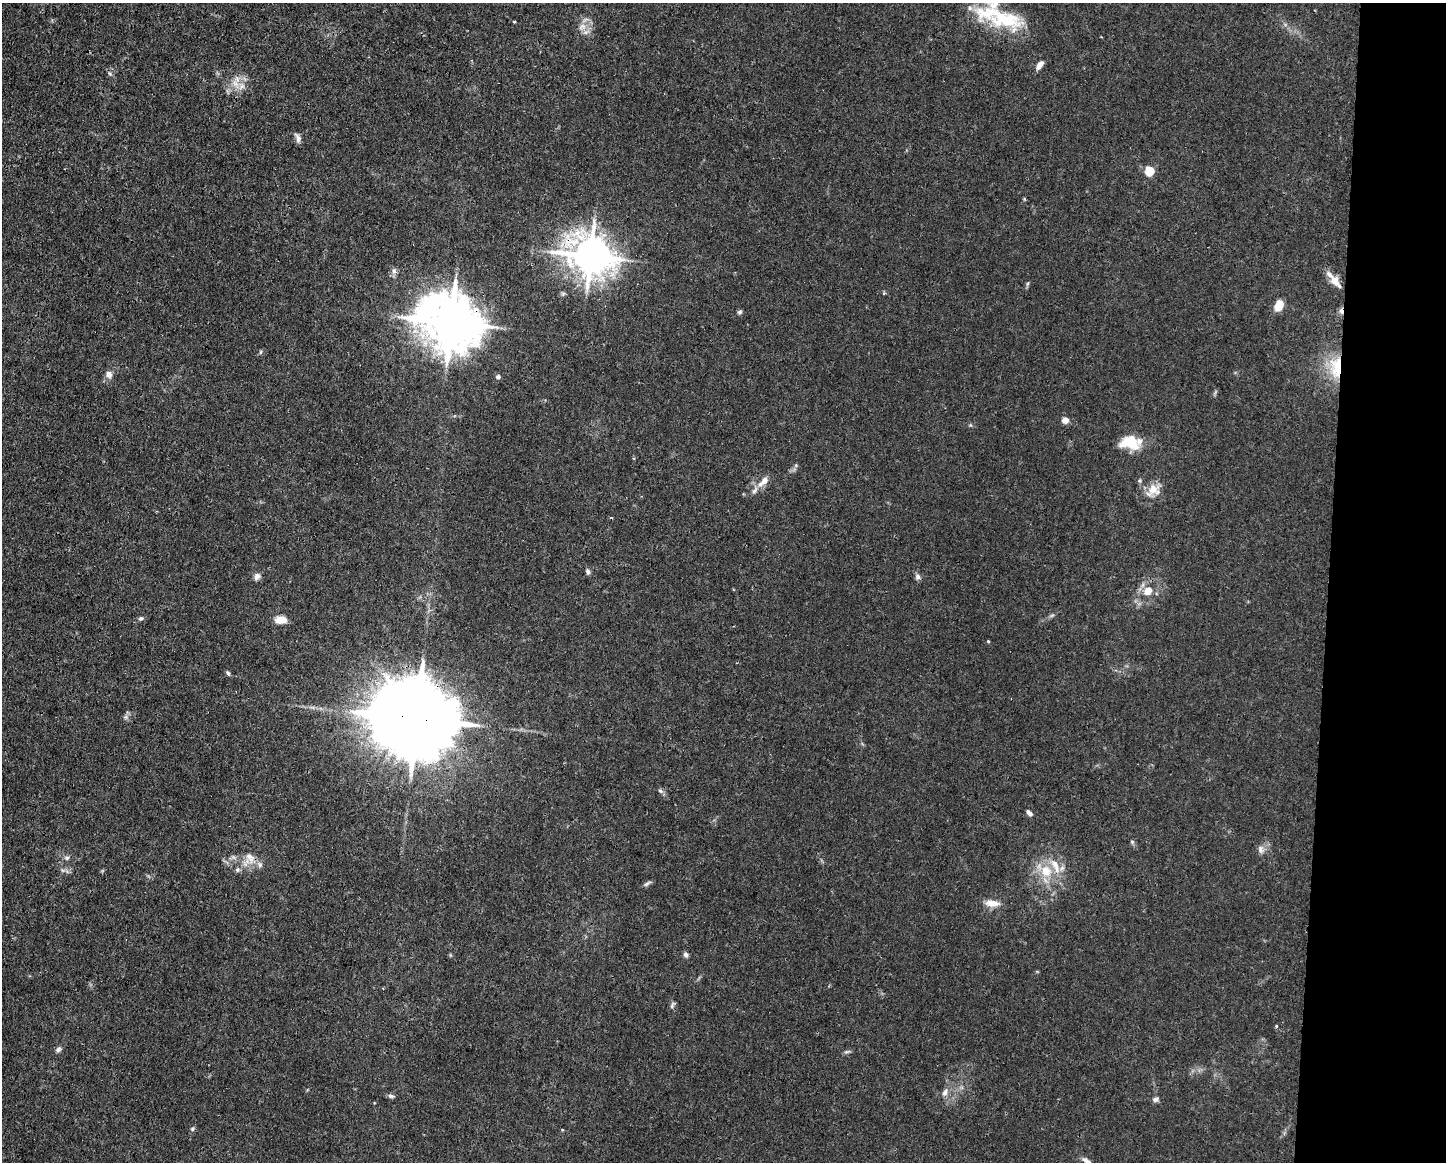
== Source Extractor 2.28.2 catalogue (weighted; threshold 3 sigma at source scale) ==
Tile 9 of 3 x 4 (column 3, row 3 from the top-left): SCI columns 3001-4444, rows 1161-2320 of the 4667 x 4639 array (HDU 1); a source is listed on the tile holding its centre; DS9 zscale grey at full resolution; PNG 1448 x 1164 px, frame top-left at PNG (2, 3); no overlay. Shown black and unused: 8% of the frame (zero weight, under 3 of 4 exposures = <1% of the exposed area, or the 3 px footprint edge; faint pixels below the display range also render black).
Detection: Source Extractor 2.28.2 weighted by HDU 2 'WHT'; one run over the whole footprint, this tile lists its part. Background 0.0157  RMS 0.0024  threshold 0.0109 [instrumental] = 3 sigma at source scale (4.5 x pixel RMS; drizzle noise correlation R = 1.50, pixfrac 1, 0.05/0.05 arcsec/px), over >= 5 px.
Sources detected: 62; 1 cosmic-ray / hot-pixel residue — not listed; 6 inside a brighter listed object's ellipse — not listed separately; the other 55 listed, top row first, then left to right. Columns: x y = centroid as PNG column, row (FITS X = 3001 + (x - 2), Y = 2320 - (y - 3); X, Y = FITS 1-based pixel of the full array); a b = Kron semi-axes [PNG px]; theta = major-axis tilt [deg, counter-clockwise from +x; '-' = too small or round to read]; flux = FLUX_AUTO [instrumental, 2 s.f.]
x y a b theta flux
1005 19 48 22 -13 16
514 22 4 3 - 0.2
582 27 12 9 36 2.1
1039 65 9 5 55 1.7
110 73 7 5 -53 0.51
241 86 12 7 60 1.7
298 138 14 6 -70 0.95
1149 171 5 5 - 13
590 256 13 11 -29 680
394 271 9 6 -89 0.84
1335 281 16 8 -52 3
1027 284 6 4 71 0.37
563 294 6 6 - 0.43
1279 305 9 6 65 5.3
740 312 6 5 - 0.52
451 322 17 14 -26 1400
260 352 6 3 70 0.3
1336 367 31 17 -89 9.5
109 374 9 8 - 1.3
498 377 6 6 - 0.49
1065 420 7 6 - 1.6
1130 443 25 15 -9 6.5
764 481 18 8 45 2.2
1153 490 19 14 32 3.8
588 571 8 5 -78 0.6
257 576 10 7 67 0.94
918 577 7 7 - 0.8
1147 591 11 9 47 2.8
1052 615 7 4 19 0.42
141 618 7 5 18 0.53
280 620 13 8 2 2.5
988 641 4 4 - 0.22
228 673 6 4 -60 0.51
416 718 26 19 -14 5200
660 791 7 5 -42 0.52
1029 813 9 5 -41 0.82
1132 842 6 5 - 0.35
1261 849 11 8 -74 1.2
67 858 7 6 - 0.64
249 858 17 13 -88 3
62 870 6 4 -71 0.39
237 870 6 5 - 0.5
1046 871 20 16 -51 6.4
647 883 12 4 30 0.59
992 903 20 9 -6 2.6
686 954 7 5 -68 0.68
672 1005 10 5 61 0.55
1276 1026 4 3 - 0.37
58 1049 8 6 58 0.69
846 1052 8 4 19 0.45
945 1093 12 7 62 1.3
391 1096 8 5 -15 0.64
1156 1099 8 6 20 0.74
192 1129 6 6 - 0.46
1087 1161 13 6 -29 1
Overlapping masked pixels (flux is a lower limit): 4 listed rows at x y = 590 256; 451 322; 1336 367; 416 718
Isophote crosses this tile's border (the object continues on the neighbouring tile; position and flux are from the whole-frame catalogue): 1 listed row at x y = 1087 1161